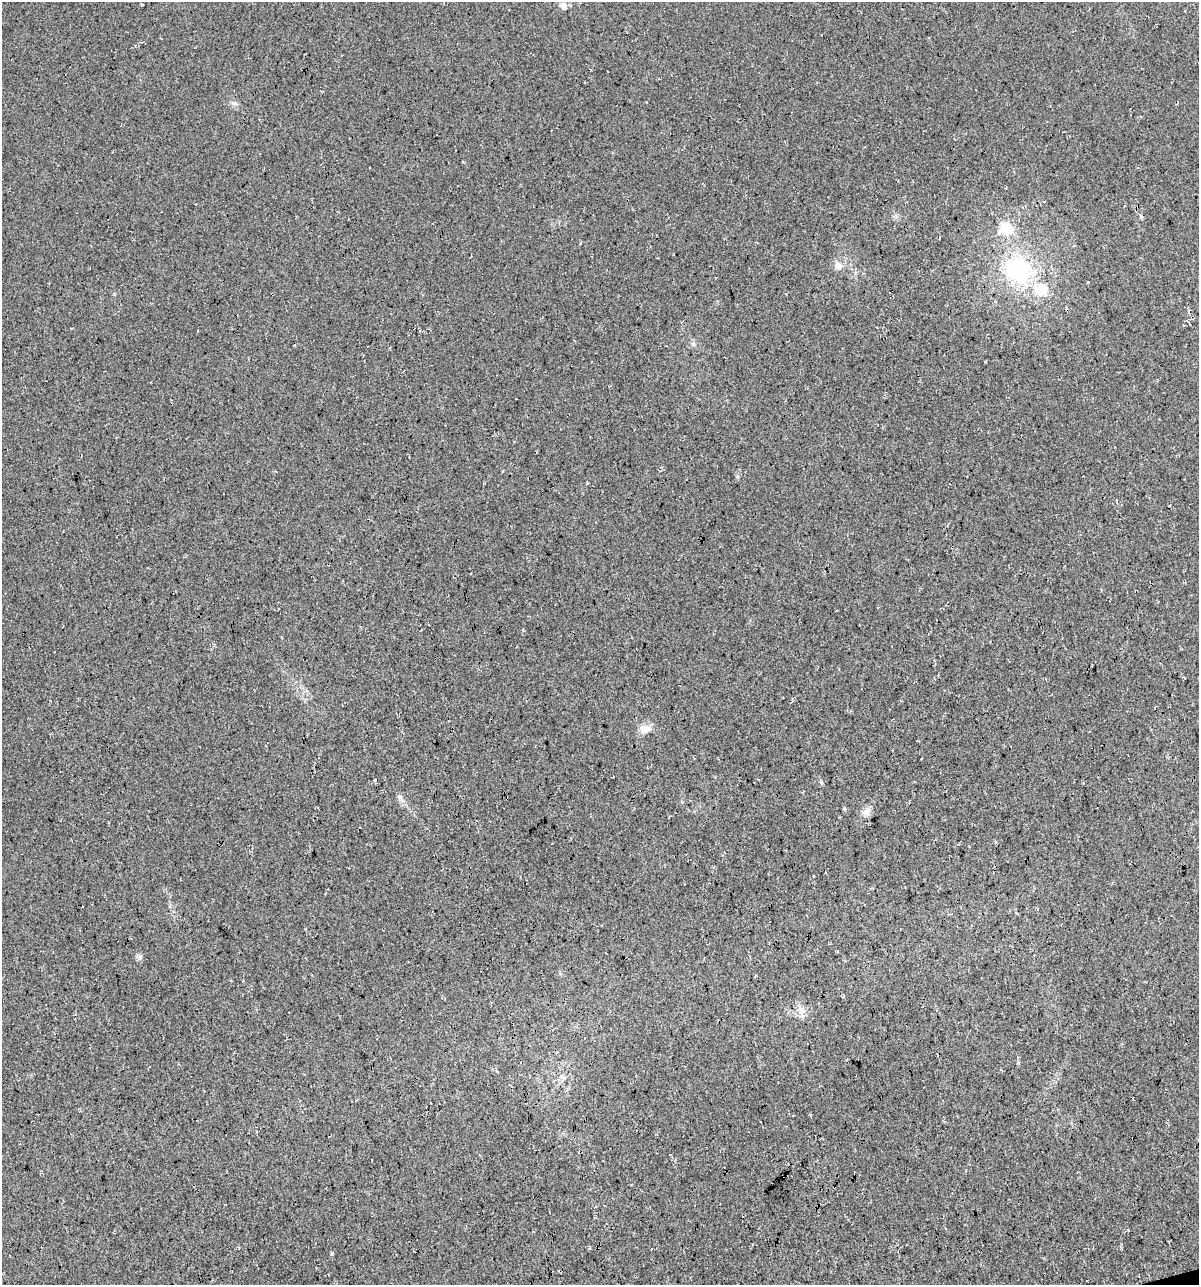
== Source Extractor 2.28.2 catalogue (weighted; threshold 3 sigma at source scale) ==
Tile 6 of 4 x 4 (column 2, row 2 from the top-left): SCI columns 1242-2438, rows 2565-3847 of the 4927 x 5129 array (HDU 1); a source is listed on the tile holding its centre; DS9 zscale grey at full resolution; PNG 1201 x 1287 px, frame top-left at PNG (2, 2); no overlay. Shown black and unused: <1% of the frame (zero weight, under 3 of 4 exposures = <1% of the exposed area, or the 3 px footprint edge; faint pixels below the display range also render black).
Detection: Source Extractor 2.28.2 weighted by HDU 2 'WHT'; one run over the whole footprint, this tile lists its part. Background 0.0217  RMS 0.008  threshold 0.0359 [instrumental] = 3 sigma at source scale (4.5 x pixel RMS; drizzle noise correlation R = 1.50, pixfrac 1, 0.0396/0.0396 arcsec/px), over >= 5 px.
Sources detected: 14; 1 cosmic-ray / hot-pixel residue — not listed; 1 inside a brighter listed object's ellipse — not listed separately; the other 12 listed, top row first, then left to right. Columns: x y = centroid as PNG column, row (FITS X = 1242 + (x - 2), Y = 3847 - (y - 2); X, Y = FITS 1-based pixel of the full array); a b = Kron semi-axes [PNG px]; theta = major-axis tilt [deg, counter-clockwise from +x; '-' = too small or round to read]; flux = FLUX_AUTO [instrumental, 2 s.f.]
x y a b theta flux
563 5 8 7 - 4.7
234 103 6 5 - 1.7
1006 228 6 6 - 68
838 266 10 9 - 4.7
1018 270 35 31 -34 73
693 343 6 4 0 1.4
645 729 15 11 19 6.9
400 797 9 3 -45 1.8
844 809 6 4 -85 1.1
866 812 12 9 71 4.3
140 957 7 6 - 2.1
801 1010 13 5 -50 3.9
Unlisted compact peaks at least as high as the median listed source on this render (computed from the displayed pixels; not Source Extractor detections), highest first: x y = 332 1253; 1141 216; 737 476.